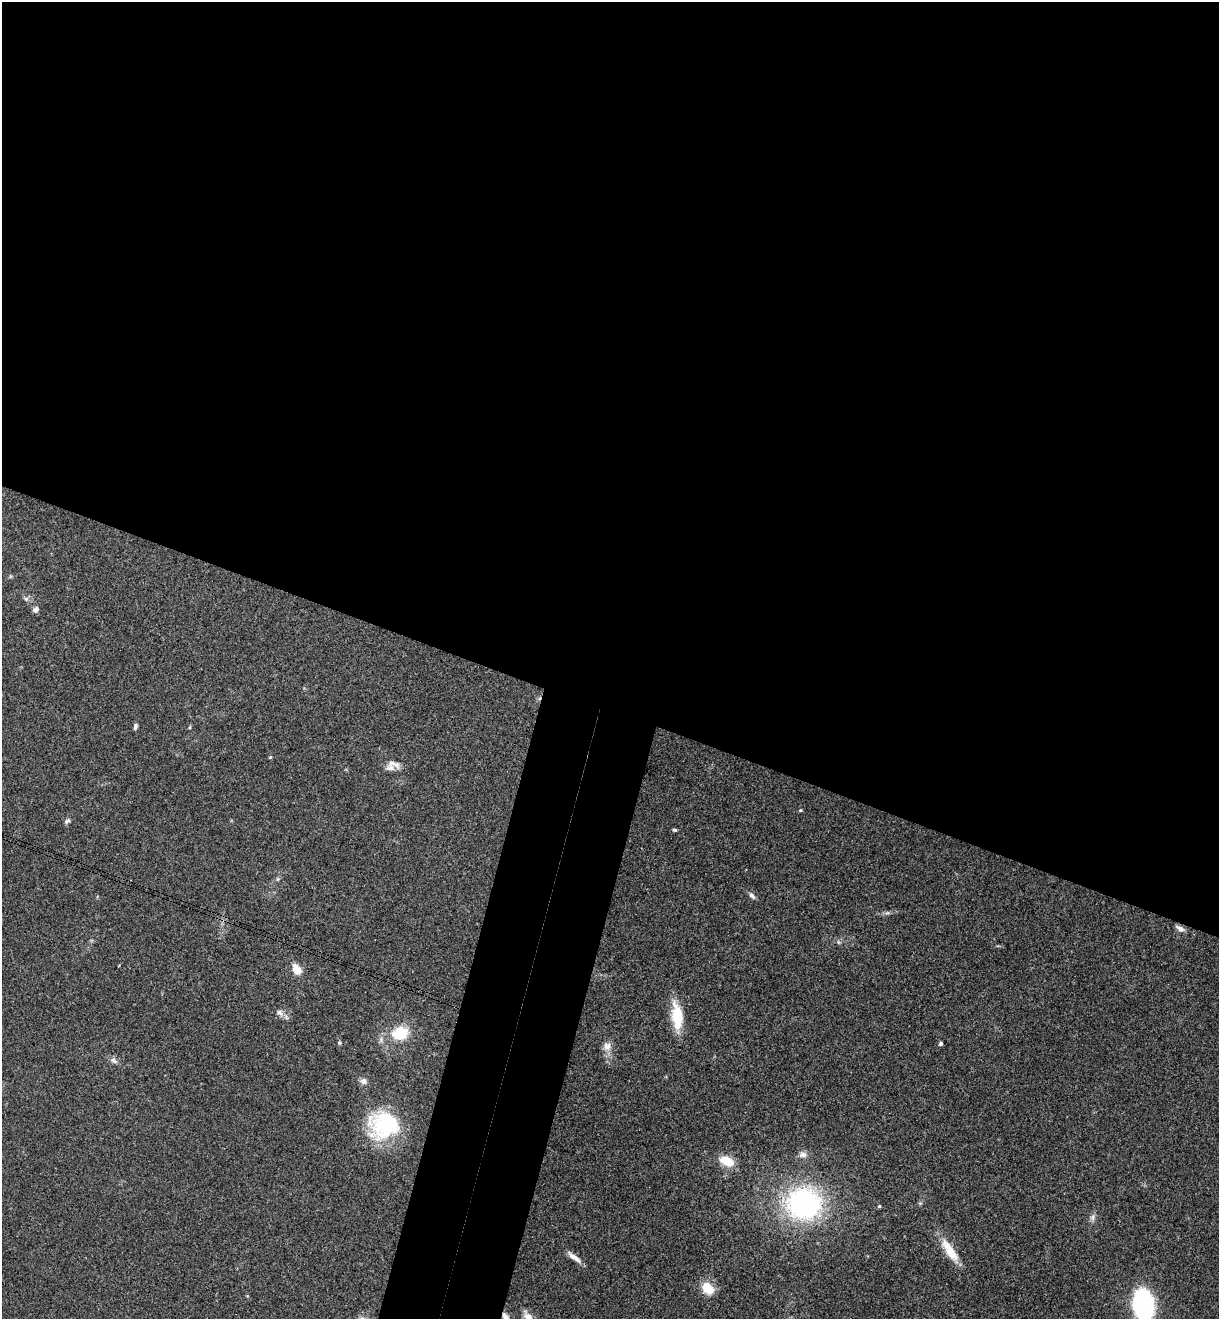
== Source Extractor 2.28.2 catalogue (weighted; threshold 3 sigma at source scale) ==
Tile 3 of 4 x 4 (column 3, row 1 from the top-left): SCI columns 2619-3835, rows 3976-5292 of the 5364 x 5313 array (HDU 1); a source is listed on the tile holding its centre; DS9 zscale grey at full resolution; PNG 1221 x 1321 px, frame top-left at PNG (2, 2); no overlay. Shown black and unused: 59% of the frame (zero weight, under 3 of 4 exposures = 6% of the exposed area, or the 3 px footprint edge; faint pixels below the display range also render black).
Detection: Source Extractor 2.28.2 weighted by HDU 2 'WHT'; one run over the whole footprint, this tile lists its part. Background 0.188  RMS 0.0075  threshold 0.0338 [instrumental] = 3 sigma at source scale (4.5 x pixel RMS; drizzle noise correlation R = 1.50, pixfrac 1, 0.05/0.05 arcsec/px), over >= 5 px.
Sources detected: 35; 1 too faint to see at this stretch — not listed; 1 inside a brighter listed object's ellipse — not listed separately; the other 33 listed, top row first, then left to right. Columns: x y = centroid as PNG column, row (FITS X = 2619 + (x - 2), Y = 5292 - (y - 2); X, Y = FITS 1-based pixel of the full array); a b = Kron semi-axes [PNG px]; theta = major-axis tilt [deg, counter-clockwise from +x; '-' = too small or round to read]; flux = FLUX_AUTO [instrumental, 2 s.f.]
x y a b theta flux
26 599 6 5 - 1.7
36 609 8 6 35 2.4
135 726 7 5 74 1.8
190 727 5 3 - 0.77
270 757 5 4 - 0.67
391 768 18 8 3 5.7
800 810 4 4 - 0.74
67 821 8 5 38 1.9
675 830 6 4 -2 1.2
752 895 11 5 -51 2.6
887 913 7 4 18 1.5
1180 928 12 6 -34 3.2
296 969 12 7 -56 9.5
280 1012 10 7 -50 3.2
677 1016 33 13 -83 23
400 1033 17 13 12 23
339 1043 5 5 - 0.9
941 1043 5 4 - 1.3
607 1046 13 11 86 5.5
114 1060 12 7 -34 2.9
364 1081 9 8 - 3.2
385 1125 35 31 30 61
803 1154 11 8 2 3.8
727 1161 15 9 -26 16
920 1203 5 5 - 1
804 1204 35 32 2 140
879 1206 5 4 - 0.79
1093 1217 10 7 66 2.7
950 1251 36 11 -57 16
574 1257 18 6 -36 6
707 1288 13 10 -46 18
1143 1305 27 16 -82 110
528 1317 13 7 -59 6.5
Isophote crosses this tile's border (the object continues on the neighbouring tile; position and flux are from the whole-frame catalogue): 2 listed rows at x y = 1143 1305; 528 1317